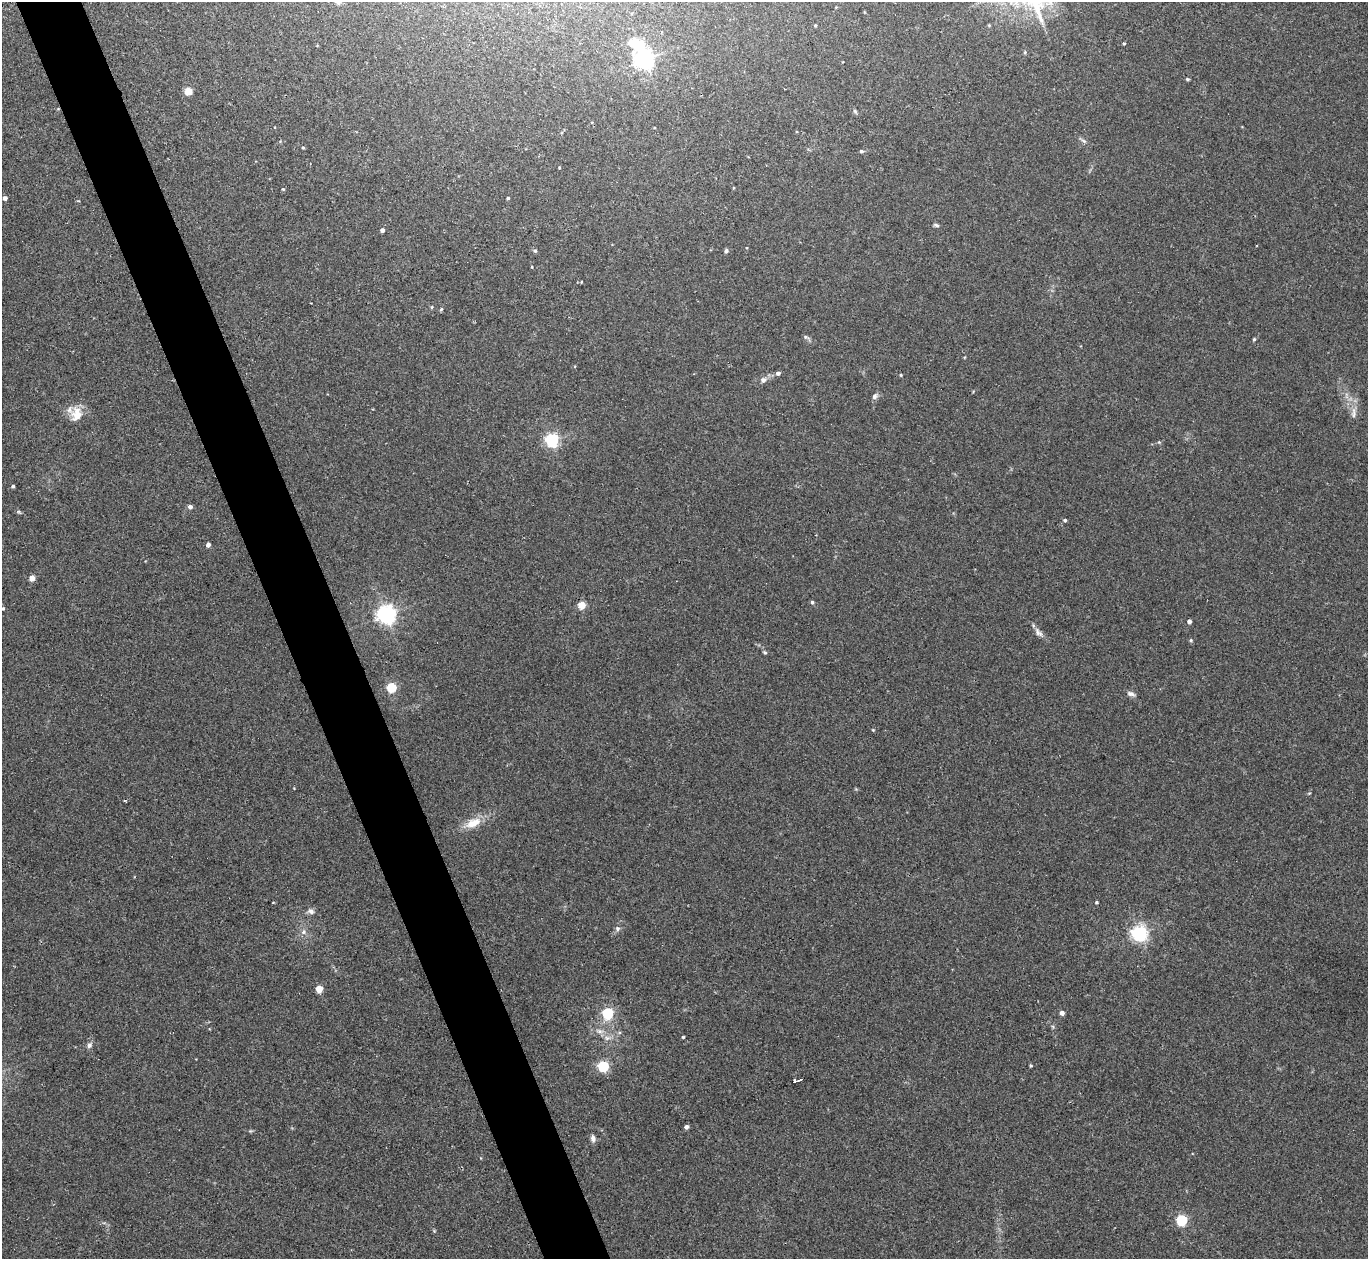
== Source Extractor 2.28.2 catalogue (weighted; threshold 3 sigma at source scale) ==
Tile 11 of 4 x 4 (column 3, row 3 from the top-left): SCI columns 2776-4141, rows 1439-2695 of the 5537 x 5514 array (HDU 1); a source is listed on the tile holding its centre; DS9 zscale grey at full resolution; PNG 1370 x 1261 px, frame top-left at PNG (2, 2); no overlay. Shown black and unused: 5% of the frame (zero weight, under 2 of 3 exposures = <1% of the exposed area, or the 3 px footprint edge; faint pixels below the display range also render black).
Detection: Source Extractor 2.28.2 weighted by HDU 2 'WHT'; one run over the whole footprint, this tile lists its part. Background 0.0467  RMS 0.0074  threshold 0.0332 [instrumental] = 3 sigma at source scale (4.5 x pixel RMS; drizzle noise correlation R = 1.50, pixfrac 1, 0.05/0.05 arcsec/px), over >= 5 px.
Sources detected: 72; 1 inside a brighter object's white glare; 1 cosmic-ray / hot-pixel residue — not listed; the other 70 listed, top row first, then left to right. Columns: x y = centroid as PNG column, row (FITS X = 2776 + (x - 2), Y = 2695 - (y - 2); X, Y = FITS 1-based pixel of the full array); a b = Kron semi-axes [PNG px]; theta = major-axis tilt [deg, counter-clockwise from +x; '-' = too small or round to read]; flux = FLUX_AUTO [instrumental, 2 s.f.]
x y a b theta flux
989 25 4 4 - 0.69
815 26 4 4 - 0.71
1124 43 3 3 - 1.1
1025 52 5 4 - 0.97
644 60 6 6 - 360
1187 79 5 4 - 0.9
188 91 5 4 - 21
855 111 7 4 -54 1.2
1084 141 8 4 -35 1.7
303 147 4 3 - 0.74
861 151 6 4 -13 1.1
559 168 4 3 - 0.7
733 188 4 3 - 0.52
283 189 4 3 - 0.68
5 198 4 4 - 2.5
508 198 3 3 - 0.95
936 225 7 4 -22 1.4
382 230 4 4 - 2.8
535 251 5 4 - 1.1
726 251 6 4 56 1.5
532 267 4 2 - 0.51
432 307 5 3 - 0.7
441 309 5 4 - 0.89
806 337 8 5 -25 1.5
1254 339 4 4 - 0.89
778 373 5 5 - 2
901 375 4 3 - 0.67
763 380 8 7 - 2.7
875 396 9 6 58 2.1
1354 413 17 6 90 4.8
77 414 19 14 85 12
552 440 5 5 - 150
13 486 4 3 - 1.1
190 507 5 5 - 2.4
19 512 6 4 -18 1
1065 520 5 4 - 1.2
208 545 4 4 - 3.3
32 578 4 4 - 9.1
812 602 4 4 - 1.3
581 605 4 4 - 20
3 608 4 4 - 0.89
386 615 6 6 - 370
1189 621 4 4 - 3.4
1038 632 15 7 -49 3.7
1191 640 5 4 - 0.99
765 652 5 4 - 1
391 687 5 5 - 50
1131 694 10 6 -14 2.5
873 730 4 4 - 0.69
1309 793 5 3 - 0.62
125 801 4 2 - 0.59
473 823 22 10 25 12
1096 902 4 3 - 0.82
311 911 10 7 -25 2.6
617 928 7 7 - 2
304 932 8 6 42 2.4
1139 933 6 6 - 230
319 989 4 4 - 17
608 1013 5 5 - 73
1062 1013 4 4 - 3.7
599 1031 9 6 -15 3.1
683 1037 3 3 - 0.78
607 1038 7 6 - 2.6
89 1045 8 6 57 2.3
1031 1065 4 3 - 0.81
603 1066 5 5 - 78
795 1081 6 3 19 13
686 1127 4 4 - 2.9
593 1138 9 6 -78 2.8
1181 1220 5 5 - 74